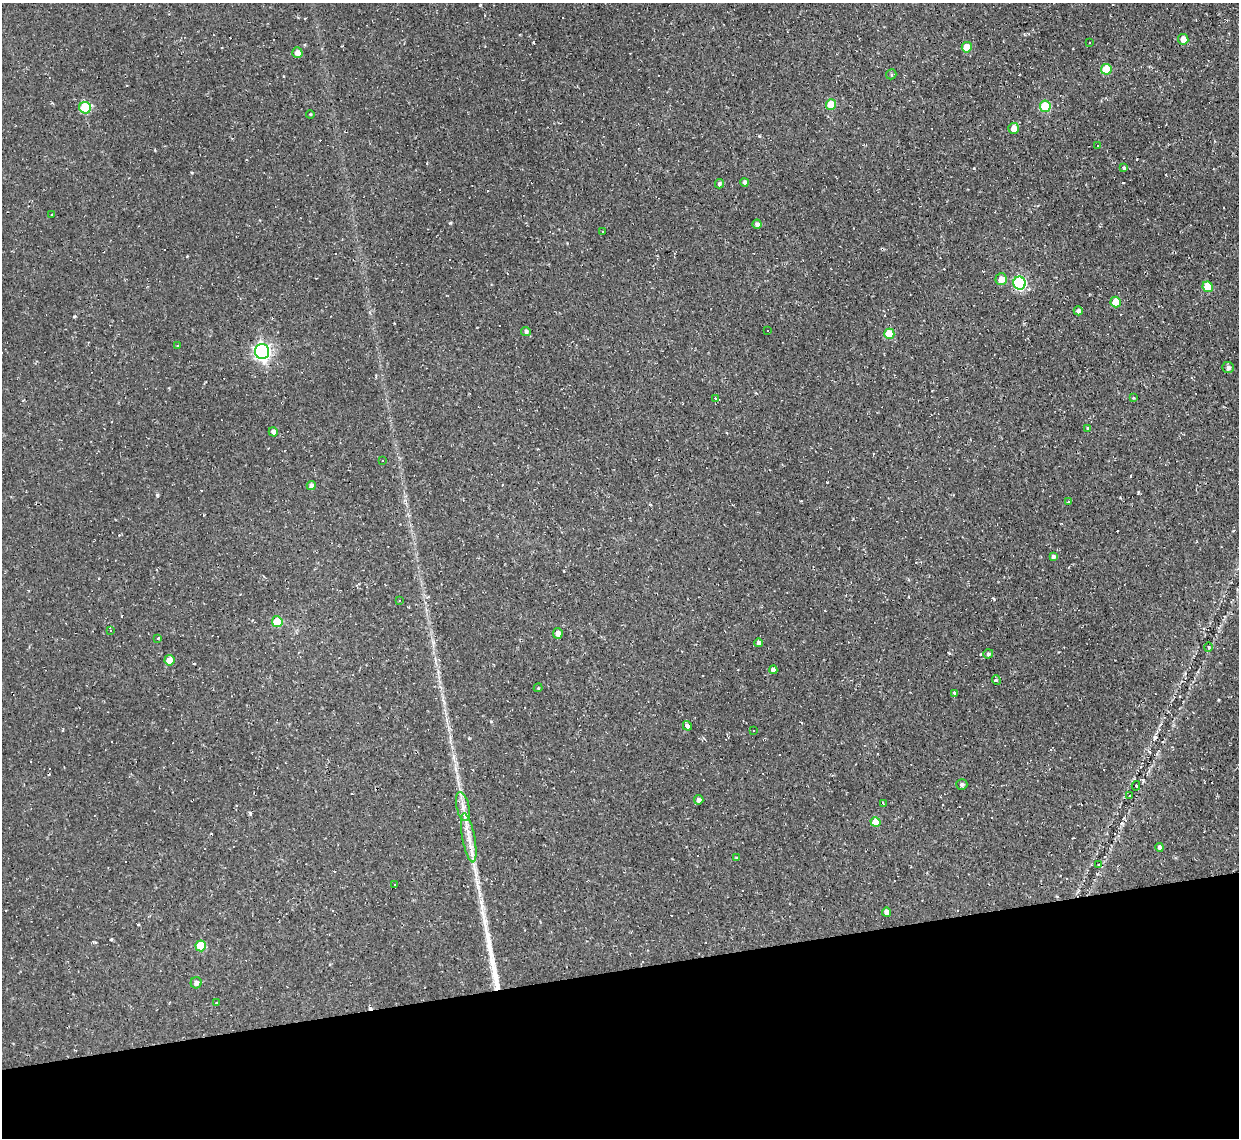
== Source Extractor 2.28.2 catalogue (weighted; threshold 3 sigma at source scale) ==
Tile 14 of 4 x 4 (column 2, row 4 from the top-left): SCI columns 1238-2474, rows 132-1267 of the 4948 x 4925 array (HDU 1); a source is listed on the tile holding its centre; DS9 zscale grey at full resolution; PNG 1241 x 1140 px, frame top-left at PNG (2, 3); each listed source drawn as its Kron ellipse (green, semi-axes under 4 px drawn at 4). Shown black and unused: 15% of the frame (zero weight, under 2 of 3 exposures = <1% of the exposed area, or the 3 px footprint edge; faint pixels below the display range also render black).
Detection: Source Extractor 2.28.2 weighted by HDU 2 'WHT'; one run over the whole footprint, this tile lists its part. Background 0.146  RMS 0.0073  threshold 0.0329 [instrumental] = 3 sigma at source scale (4.5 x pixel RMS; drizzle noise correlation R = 1.50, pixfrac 1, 0.05/0.05 arcsec/px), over >= 5 px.
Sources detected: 120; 50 cosmic-ray / hot-pixel residue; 1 long thin detection or spike segment (spike, bleed or trail) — neither listed nor drawn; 1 inside a brighter listed object's ellipse — not listed separately; the other 68 listed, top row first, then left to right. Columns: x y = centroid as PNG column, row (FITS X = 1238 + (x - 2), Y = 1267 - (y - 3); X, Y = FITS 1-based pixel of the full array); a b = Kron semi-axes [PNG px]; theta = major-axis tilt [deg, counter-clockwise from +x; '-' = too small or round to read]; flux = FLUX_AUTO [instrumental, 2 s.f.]
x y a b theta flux
1183 39 5 5 - 6
1089 43 2 2 - 0.7
967 47 5 5 - 12
297 53 5 5 - 4.5
1106 69 5 5 - 20
891 74 5 5 - 1.2
831 104 5 5 - 15
1045 106 6 5 - 28
85 108 6 5 - 34
310 114 4 3 - 0.64
1013 128 5 5 - 4.9
1098 146 3 3 - 1.3
1124 168 3 3 - 9.7
745 182 4 4 - 2.4
719 184 4 4 - 1.4
52 215 2 2 - 0.52
757 224 4 4 - 2.4
603 231 4 2 - 0.65
1001 279 6 5 - 6.4
1019 283 6 6 - 89
1208 287 5 5 - 17
1116 302 5 5 - 14
1078 311 4 4 - 2.1
768 330 3 3 - 2.3
526 331 5 4 - 2
889 334 5 5 - 19
177 346 3 3 - 0.74
262 352 7 7 - 250
1228 367 6 5 - 1.8
715 398 3 3 - 20
1133 398 4 3 - 0.98
1087 428 3 3 - 0.7
273 432 5 4 - 3.3
383 460 3 2 - 0.5
311 485 5 4 - 3.6
1068 502 4 3 - 0.72
1053 557 4 4 - 2.2
399 600 3 2 - 0.49
277 622 5 5 - 19
110 631 3 3 - 5.6
558 633 5 5 - 3.3
158 638 3 2 - 0.48
759 643 4 4 - 1.9
1208 647 5 3 - 0.76
988 654 5 4 - 1.6
169 660 5 5 - 10
773 670 4 4 - 2.9
996 680 5 3 - 1.6
538 688 4 3 - 0.67
954 693 3 3 - 2
687 726 5 4 - 4.7
754 730 3 3 - 2.4
962 784 5 5 - 1.5
1136 786 5 4 - 1.2
1130 796 3 3 - 2.2
699 800 5 4 - 2.4
883 803 4 2 - 0.62
463 806 14 6 -77 4.8
876 822 5 4 - 16
469 838 25 6 -79 9.3
1159 847 4 4 - 1.4
736 857 3 3 - 1.3
1099 865 4 2 - 0.83
394 885 3 2 - 0.49
887 912 4 4 - 4.4
201 946 5 5 - 22
196 983 5 5 - 2.8
216 1003 3 3 - 1.5
Unlisted compact peaks at least as high as the median listed source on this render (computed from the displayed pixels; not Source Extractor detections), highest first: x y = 450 223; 157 495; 250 813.